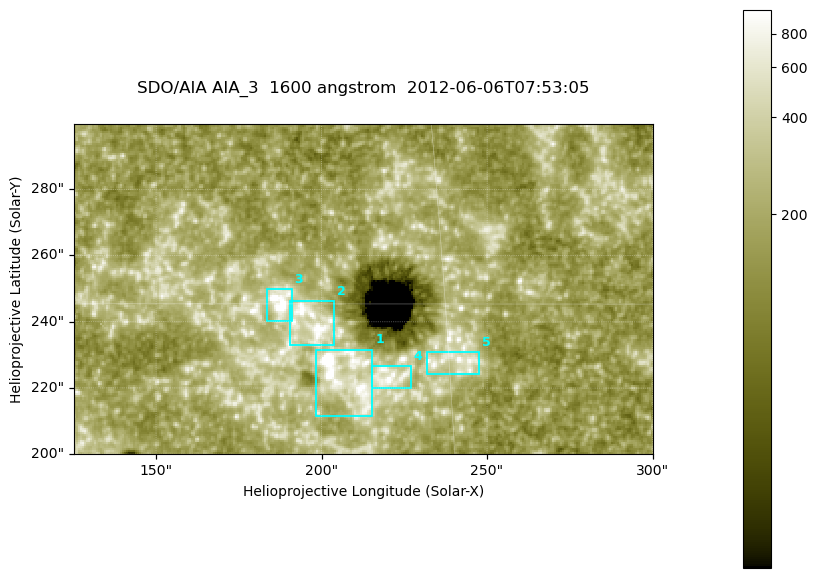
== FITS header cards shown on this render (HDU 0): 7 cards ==
TELESCOP= 'SDO/AIA '
INSTRUME= 'AIA_3   '
WAVELNTH=                 1600
WAVEUNIT= 'angstrom'
DATE-OBS= '2012-06-06T07:53:05.12'
CTYPE1  = 'HPLN-TAN'
CTYPE2  = 'HPLT-TAN'

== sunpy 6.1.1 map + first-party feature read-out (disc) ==
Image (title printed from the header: SDO/AIA AIA_3  1600 angstrom  2012-06-06T07:53:05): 287 x 164 px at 0.609 arcsec/px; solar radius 946 arcsec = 1552 px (partial field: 0.6% of the solar disc is inside the frame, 100% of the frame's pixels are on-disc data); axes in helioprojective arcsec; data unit not stated in the header (colour bar unlabelled)
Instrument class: DISC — disc imager (sunpy class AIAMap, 1600 A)
Bright regions (active regions / flare kernels): reference = the on-disc median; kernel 3 px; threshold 5 sigma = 339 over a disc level ~185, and >= 1.15x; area >= 47 px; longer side >= 3 px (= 1.8 arcsec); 5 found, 5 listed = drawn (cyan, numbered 1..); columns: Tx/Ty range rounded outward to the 2 arcsec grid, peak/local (2 s.f.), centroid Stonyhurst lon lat
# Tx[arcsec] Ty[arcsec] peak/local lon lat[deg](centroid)
1 198..216 210..232 20 +13 +14
2 190..204 232..246 5.9 +12 +15
3 182..192 240..250 10 +12 +15
4 214..228 220..228 6.6 +14 +14
5 232..248 224..232 4.7 +15 +14